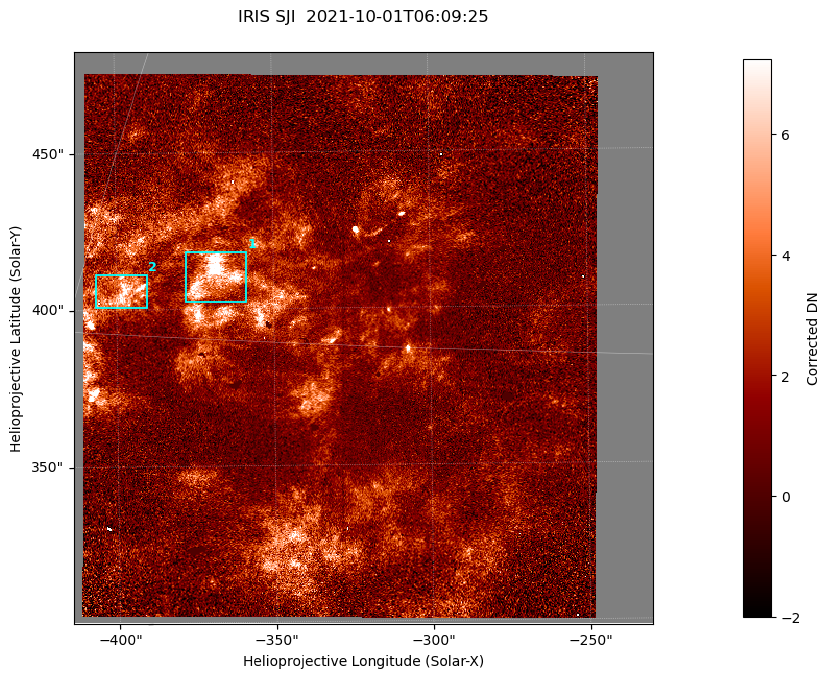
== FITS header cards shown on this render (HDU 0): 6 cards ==
TELESCOP= 'IRIS    '           /
INSTRUME= 'SJI     '           /
DATE_OBS= '2021-10-01T06:09:25.020' /
CTYPE1  = 'HPLN-TAN'           /
CTYPE2  = 'HPLT-TAN'           /
BUNIT   = 'Corrected DN'       /

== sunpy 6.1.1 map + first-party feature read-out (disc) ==
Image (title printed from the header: IRIS SJI  2021-10-01T06:09:25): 555 x 548 px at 0.333 arcsec/px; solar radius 958 arcsec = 2880 px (partial field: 1.0% of the solar disc is inside the frame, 84% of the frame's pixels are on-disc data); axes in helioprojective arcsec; data unit Corrected DN (BUNIT, on the colour bar)
Orientation: roll -0.646 deg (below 1 deg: not rotated)
Missing data: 16% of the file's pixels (16% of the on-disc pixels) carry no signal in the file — constant fill value -200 (padding / dropout), a frame along the image border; drawn neutral grey and excluded from every search
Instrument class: DISC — disc imager (sunpy class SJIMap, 1330 A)
Bright regions (active regions / flare kernels): reference = the on-disc median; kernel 5 px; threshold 5 sigma = 3.56 Corrected DN over a disc level ~0.92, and >= 1.15x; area >= 304 px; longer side >= 7 px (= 2.3 arcsec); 2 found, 2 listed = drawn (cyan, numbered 1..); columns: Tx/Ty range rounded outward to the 1 arcsec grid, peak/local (2 s.f.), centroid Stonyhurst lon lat
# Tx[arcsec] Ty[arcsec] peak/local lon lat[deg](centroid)
1 -378..-358 402..419 12 -27 +31
2 -407..-390 400..412 8.8 -29 +31